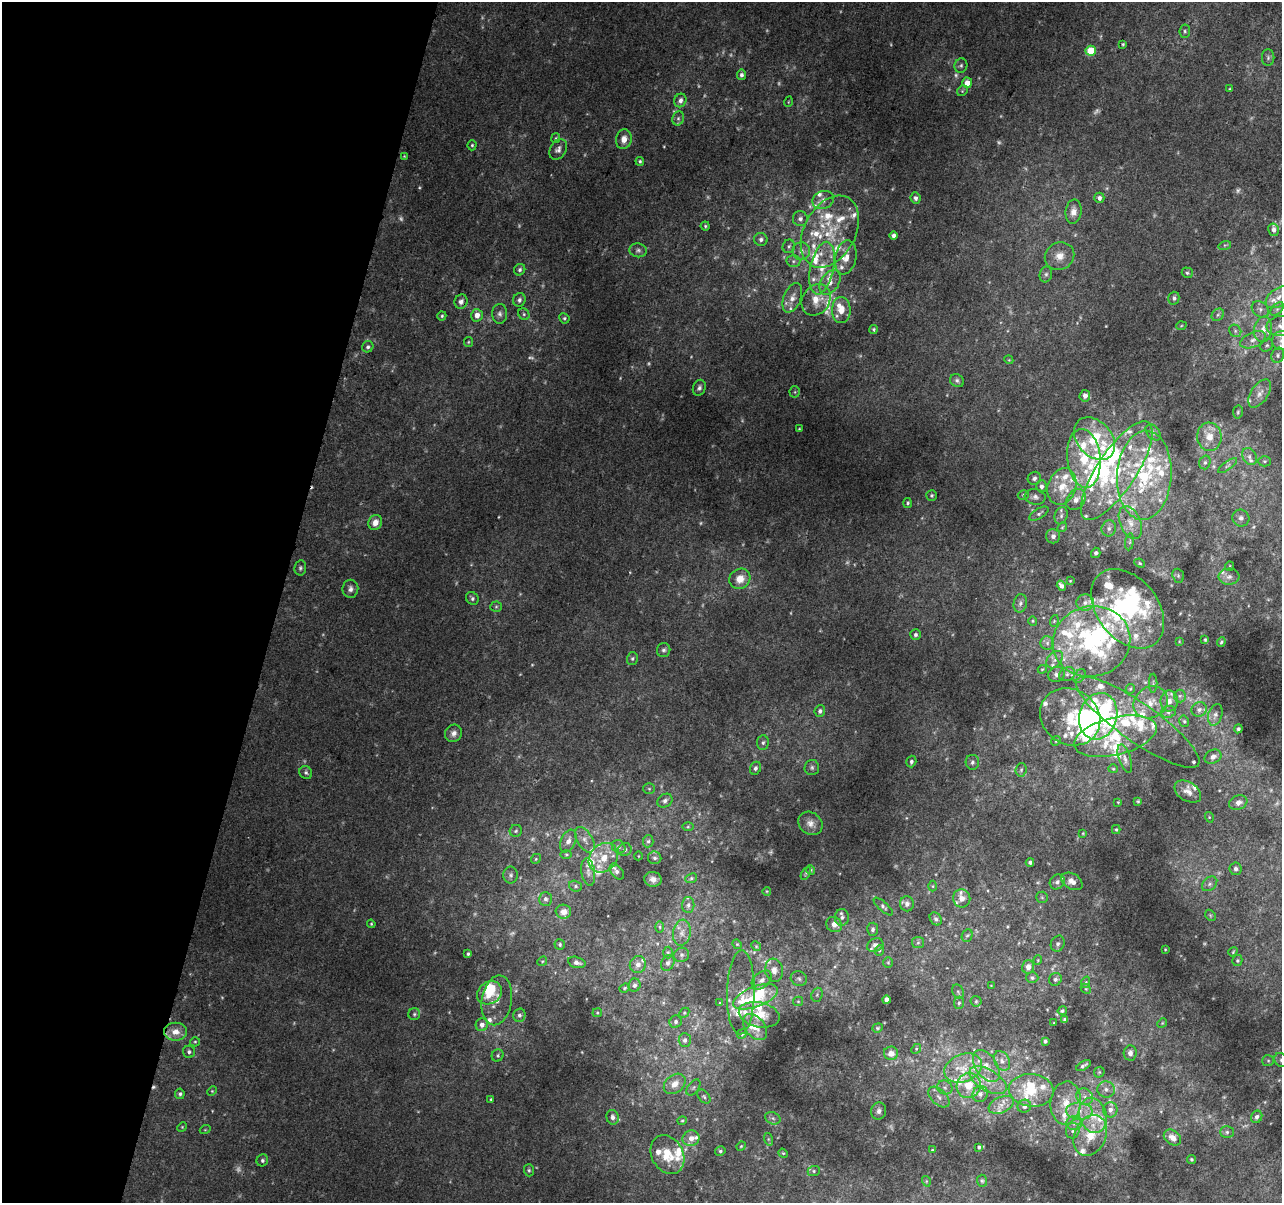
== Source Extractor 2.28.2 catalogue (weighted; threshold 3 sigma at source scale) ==
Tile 9 of 4 x 4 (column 1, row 3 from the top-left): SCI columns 21-1300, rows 1529-2729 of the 5152 x 5395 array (HDU 1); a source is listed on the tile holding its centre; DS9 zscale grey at full resolution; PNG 1284 x 1205 px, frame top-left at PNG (2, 2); each listed source drawn as its Kron ellipse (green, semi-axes under 4 px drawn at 4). Shown black and unused: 22% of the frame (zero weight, under 2 of 3 exposures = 2% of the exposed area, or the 3 px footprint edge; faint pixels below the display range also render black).
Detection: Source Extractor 2.28.2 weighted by HDU 2 'WHT'; one run over the whole footprint, this tile lists its part. Background 0.0203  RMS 0.0065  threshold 0.0293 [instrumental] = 3 sigma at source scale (4.5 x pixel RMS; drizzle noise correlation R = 1.50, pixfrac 1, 0.0396/0.0396 arcsec/px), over >= 5 px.
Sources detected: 494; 43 too faint to see at this stretch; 9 inside a brighter object's white glare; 1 cosmic-ray / hot-pixel residue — neither listed nor drawn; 113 inside a brighter listed object's ellipse — not listed separately; the other 328 listed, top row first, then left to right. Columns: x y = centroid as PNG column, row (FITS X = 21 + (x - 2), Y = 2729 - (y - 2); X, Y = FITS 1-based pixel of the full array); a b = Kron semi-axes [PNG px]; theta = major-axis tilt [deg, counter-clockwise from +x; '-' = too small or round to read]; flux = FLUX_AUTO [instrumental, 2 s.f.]
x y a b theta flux
1185 31 7 5 81 1.2
1123 44 3 3 - 0.77
1091 51 5 5 - 20
1268 58 8 6 90 1.9
961 65 7 6 - 1.6
741 75 5 4 - 2
967 83 5 5 - 6.6
1230 89 3 2 - 0.68
962 91 6 4 46 1
680 100 7 6 - 3
788 102 5 3 - 0.54
678 118 7 5 69 1.5
556 138 5 4 - 0.8
624 139 10 7 79 5.2
472 145 5 4 - 0.87
558 149 11 8 59 2.8
404 156 4 4 - 0.55
640 161 4 4 - 0.95
916 198 6 5 - 2.2
1099 198 5 5 - 2.2
823 200 11 9 21 4.1
1073 212 12 8 84 5.1
800 219 7 7 - 2.3
705 226 4 4 - 0.83
1274 230 6 5 - 3
830 232 38 25 61 41
893 235 4 3 - 2.1
761 239 6 6 - 2.2
1225 245 6 4 17 0.91
789 246 7 6 - 1.4
638 250 9 7 -8 2.1
801 251 9 9 - 3.6
1059 256 15 13 30 7.9
846 257 17 10 79 7.7
793 261 7 6 - 1.7
822 268 27 12 78 15
520 270 6 5 - 1.8
1187 273 5 5 - 1.1
1046 274 8 6 75 1.7
830 282 13 8 57 5.6
1279 297 14 8 35 7
792 298 15 8 68 5
1174 298 6 5 - 1.9
519 300 7 6 - 2.1
816 300 17 13 56 10
461 302 7 6 - 3.2
1260 309 9 7 -39 2.9
1277 309 8 5 45 2.1
841 310 13 9 90 8.7
500 314 10 7 89 2.7
524 314 6 5 - 1.1
477 315 6 6 - 5.3
1218 315 7 5 44 1.6
442 316 4 4 - 1
564 318 5 5 - 1.1
1181 326 5 3 - 0.59
1280 326 14 10 6 6.2
874 329 4 4 - 0.95
1263 329 13 9 82 6.1
1235 331 7 5 -48 1.4
1253 340 13 7 24 4.4
1281 341 9 9 - 4.2
468 342 5 4 - 0.75
1267 345 7 5 43 1.2
368 347 6 5 - 1.5
1278 355 8 6 70 1.9
1009 360 4 3 - 0.56
957 381 7 6 - 1.6
699 388 8 6 69 1.9
795 392 5 5 - 0.96
1260 393 16 8 56 5.1
1085 396 6 5 - 3.5
1238 412 6 5 - 0.99
799 429 3 3 - 0.67
1153 432 9 6 -50 1.8
1209 437 14 12 -84 7.9
1094 439 24 17 -48 32
1249 457 9 6 -61 2.5
1084 458 29 16 -84 27
1265 461 6 5 - 1.2
1205 462 7 5 74 1.3
1228 466 11 3 36 1.4
1117 471 57 19 56 53
1144 475 44 27 87 66
1034 478 7 6 - 2
1042 486 6 5 - 2.2
1062 486 19 14 70 15
932 495 5 5 - 1.1
1023 495 6 4 17 1
1035 497 10 8 -8 2.6
1076 500 11 8 53 5.5
908 503 5 4 - 1.1
1039 514 11 5 32 1.8
1061 516 9 6 75 2
1241 518 8 8 - 2.6
375 522 8 6 63 5
1130 523 17 10 -67 7.8
1062 527 5 4 - 0.71
1109 528 8 7 - 2.4
1053 536 7 7 - 2.1
1130 542 8 4 81 1.3
1096 553 5 4 - 1.7
1140 563 5 4 - 0.87
1229 566 5 2 - 0.6
300 568 7 6 - 1.4
1178 576 7 5 -70 1.2
1229 577 10 8 4 3.2
740 579 11 10 - 8
1070 581 3 3 - 0.5
1061 586 5 4 - 2.8
350 589 9 8 - 2.9
472 598 7 5 -51 1.7
1085 602 9 8 - 3.4
1020 603 9 6 79 2.2
496 607 5 5 - 1.1
1128 609 44 30 -51 67
1033 621 5 4 - 0.73
1054 621 6 3 73 0.89
916 635 5 5 - 1.6
1205 639 3 3 - 0.72
1091 641 39 35 15 81
1179 641 4 2 - 0.46
1221 642 5 3 - 0.84
1047 643 6 6 - 2.1
664 650 7 6 - 1.7
632 658 6 5 - 1.2
1055 660 10 7 50 2.9
1042 669 4 4 - 0.65
1056 674 8 7 - 2.2
1067 674 8 6 30 2.1
1080 676 8 5 54 1.5
1153 683 9 4 90 1.1
1130 689 5 4 - 0.79
1180 696 6 6 - 1.5
1169 701 10 8 -88 4.4
1151 702 18 15 33 11
1199 710 8 7 - 2.2
820 711 6 5 - 2.1
1168 712 7 6 - 1.7
1215 715 11 7 72 2.7
1098 716 24 18 72 41
1070 717 31 27 -35 33
1184 721 6 4 -75 1
1138 722 74 19 -35 37
1238 729 4 4 - 1.3
454 733 9 8 - 3.3
1115 736 42 19 14 35
1056 741 5 4 - 0.86
763 743 7 5 85 1.6
1213 757 9 6 26 3.2
1125 759 15 6 -72 3.1
911 762 6 5 - 1.5
972 762 7 6 - 1.8
812 767 7 7 - 1.8
755 768 7 5 67 1.8
1113 769 5 4 - 0.7
1021 770 7 5 86 1.2
306 773 7 6 - 1.5
649 789 6 5 - 0.9
1188 792 14 9 -32 4.4
665 801 8 6 33 2.2
1138 801 3 2 - 0.6
1118 802 3 3 - 0.49
1238 803 9 7 20 4.5
1209 817 5 3 - 0.59
810 823 13 10 -38 4.8
688 827 6 4 1 0.94
1116 829 4 4 - 0.8
516 831 6 6 - 1.3
1083 833 4 3 - 0.51
585 840 14 7 -59 4
568 841 12 7 66 4.4
648 841 6 5 - 1.4
619 847 7 6 - 1.5
625 850 7 6 - 1.6
566 854 5 3 - 0.81
638 856 4 3 - 0.41
603 858 16 13 48 12
655 858 6 6 - 1.6
536 859 5 4 - 0.74
1030 862 4 4 - 1.7
1236 869 6 6 - 1.8
811 870 5 3 - 0.59
588 872 14 6 -81 3.1
617 872 9 5 -50 1.8
806 873 7 4 60 0.85
511 875 8 7 - 2.1
691 878 6 4 23 1.1
653 879 9 7 -14 3.4
1072 881 11 7 -30 5
1057 882 8 7 - 2.3
1210 884 9 6 41 2.1
575 886 7 5 -16 1.3
933 886 5 3 - 0.59
767 891 4 3 - 0.48
1042 897 6 5 - 1.2
962 898 9 8 - 5.1
545 899 7 6 - 2
907 904 7 7 - 2.5
688 905 8 6 88 2.1
883 906 12 4 -42 1.7
563 912 8 7 - 4.8
1210 915 6 4 -46 0.93
842 917 8 7 - 2.3
936 919 7 5 -55 1.6
371 924 4 4 - 0.68
834 925 8 7 - 3.9
660 927 6 4 -89 1.1
873 929 6 5 - 1.6
682 933 13 8 81 4.9
967 935 6 5 - 1.1
918 942 6 5 - 1.3
560 944 5 5 - 1.2
737 944 5 4 - 0.63
1058 944 8 6 64 1.7
875 945 8 6 21 3.4
756 946 5 4 - 0.72
1165 949 3 2 - 0.48
880 950 5 3 - 0.76
668 952 6 5 - 1
1233 952 5 3 - 0.71
468 954 4 3 - 1.1
681 955 8 7 - 1.9
1038 960 5 3 - 0.55
1237 960 5 5 - 1.1
542 961 5 4 - 0.75
577 962 9 5 -14 2.5
888 962 5 5 - 0.82
668 963 8 6 60 2.5
638 965 8 8 - 3.3
1028 967 7 6 - 3.9
774 970 12 9 -82 5
1032 978 6 5 - 1.3
799 979 8 7 - 2.2
1055 979 6 6 - 1.7
762 980 11 7 40 4
1086 982 6 3 72 0.8
634 985 7 6 - 2.3
991 986 4 2 - 0.44
625 988 5 4 - 0.82
1086 989 6 4 -44 0.96
741 992 42 14 89 12
958 992 7 5 -67 1.3
489 993 13 11 35 14
817 995 7 5 70 1.3
755 997 23 10 21 29
497 1000 25 15 81 11
886 1000 4 4 - 3
798 1001 5 4 - 0.75
976 1001 5 5 - 1
720 1003 4 4 - 0.63
959 1003 6 5 - 1.2
1062 1011 4 4 - 1.1
597 1013 5 4 - 0.74
684 1013 6 4 46 0.88
414 1014 6 6 - 1.3
519 1015 7 6 - 2.3
759 1015 21 12 -12 15
1065 1020 4 3 - 1.1
676 1022 6 6 - 1.7
1054 1023 4 2 - 0.4
1162 1023 5 4 - 0.74
482 1025 6 6 - 4.2
755 1027 15 9 -50 7.6
878 1028 5 4 - 0.82
176 1032 11 9 0 7.3
742 1034 5 4 - 0.85
685 1040 7 6 - 2.2
1045 1041 3 3 - 1.3
195 1042 5 4 - 0.9
916 1049 5 4 - 0.9
189 1052 6 6 - 1.7
891 1053 7 6 - 5.6
1130 1053 7 6 - 2.7
498 1055 6 5 - 1.2
1281 1060 8 6 -47 2
1002 1061 10 7 -61 3.3
1268 1061 6 5 - 1
986 1066 18 10 -56 8.7
1083 1066 8 3 33 1.5
963 1068 19 14 22 15
1099 1072 6 5 - 0.89
988 1080 21 10 -31 11
675 1084 12 9 39 7.2
969 1085 12 12 - 13
693 1087 9 5 52 1.8
945 1087 8 6 -26 2.4
1106 1089 9 8 - 3.1
1031 1090 22 16 -5 21
212 1091 5 4 - 0.68
180 1094 5 4 - 1.4
980 1094 8 7 - 3.3
704 1097 8 5 -50 1.5
939 1097 13 7 -43 4.3
1085 1097 9 7 -45 3.7
491 1099 4 3 - 0.66
1066 1103 21 15 84 15
1001 1105 13 8 24 4.7
1024 1106 7 6 - 3.1
1110 1110 8 7 - 3.6
879 1111 9 7 74 2.8
1079 1111 13 8 -4 7
1093 1115 18 13 -74 15
613 1117 7 6 - 2.6
1257 1117 6 5 - 2.3
773 1118 8 6 -22 1.7
682 1121 4 4 - 0.78
1074 1123 8 7 - 2.8
182 1127 5 4 - 0.67
205 1130 5 3 - 0.54
1073 1131 8 6 73 2.2
1227 1132 7 5 0 1.7
1090 1135 21 15 65 16
1172 1137 9 7 -37 5.9
691 1138 8 7 - 4.8
768 1139 6 4 -72 0.88
741 1146 5 4 - 0.67
979 1147 4 3 - 1.2
932 1150 3 3 - 0.55
720 1151 5 4 - 1.2
783 1153 5 4 - 0.73
667 1155 20 16 -61 15
1191 1159 4 4 - 0.99
262 1160 6 5 - 1.5
529 1170 6 5 - 1.2
814 1171 6 5 - 1.1
926 1181 5 3 - 0.64
982 1181 6 5 - 0.97
Isophote crosses this tile's border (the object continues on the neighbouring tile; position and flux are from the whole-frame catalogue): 4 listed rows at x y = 1280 326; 1281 341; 1278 355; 1281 1060